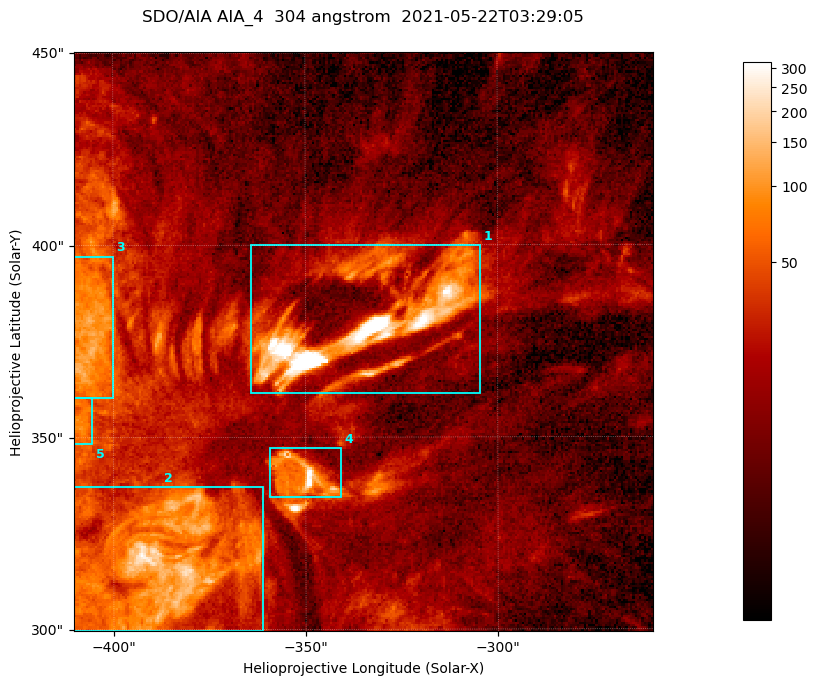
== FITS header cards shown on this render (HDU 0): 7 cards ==
TELESCOP= 'SDO/AIA '           / For AIA: SDO/AIA
INSTRUME= 'AIA_4   '           / For AIA: AIA_ATA1, AIA_ATA2, AIA_ATA3 or AIA_AT
WAVELNTH=                  304 / [angstrom] Wavelength
WAVEUNIT= 'angstrom'           / Wavelength unit: angstrom
DATE-OBS= '2021-05-22T03:29:05.133' / [ISO] {DATE__OBS}
CTYPE1  = 'HPLN-TAN'           / CTYPE1; Typically HPLN
CTYPE2  = 'HPLT-TAN'           / CTYPE2; Typically HPLT

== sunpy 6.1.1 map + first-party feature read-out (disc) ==
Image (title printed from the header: SDO/AIA AIA_4  304 angstrom  2021-05-22T03:29:05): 251 x 251 px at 0.6 arcsec/px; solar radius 948 arcsec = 1579 px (partial field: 0.8% of the solar disc is inside the frame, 100% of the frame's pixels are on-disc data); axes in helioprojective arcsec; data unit not stated in the header (colour bar unlabelled)
Orientation: roll -0.132 deg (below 1 deg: not rotated)
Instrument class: DISC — disc imager (sunpy class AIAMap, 304 A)
Bright regions (active regions / flare kernels): reference = the on-disc median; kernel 3 px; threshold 5 sigma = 48.6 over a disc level ~13.9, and >= 1.15x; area >= 63 px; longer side >= 3 px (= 1.8 arcsec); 5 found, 5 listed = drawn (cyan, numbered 1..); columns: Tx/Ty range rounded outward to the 2 arcsec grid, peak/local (2 s.f.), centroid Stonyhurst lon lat
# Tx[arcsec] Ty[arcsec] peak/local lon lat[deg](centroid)
1 -364..-304 360..400 55 -22 +22
2 -412..-360 300..338 19 -25 +18
3 -412..-400 360..398 9.7 -27 +22
4 -360..-340 334..348 25 -23 +19
5 -412..-404 348..362 6.5 -27 +20